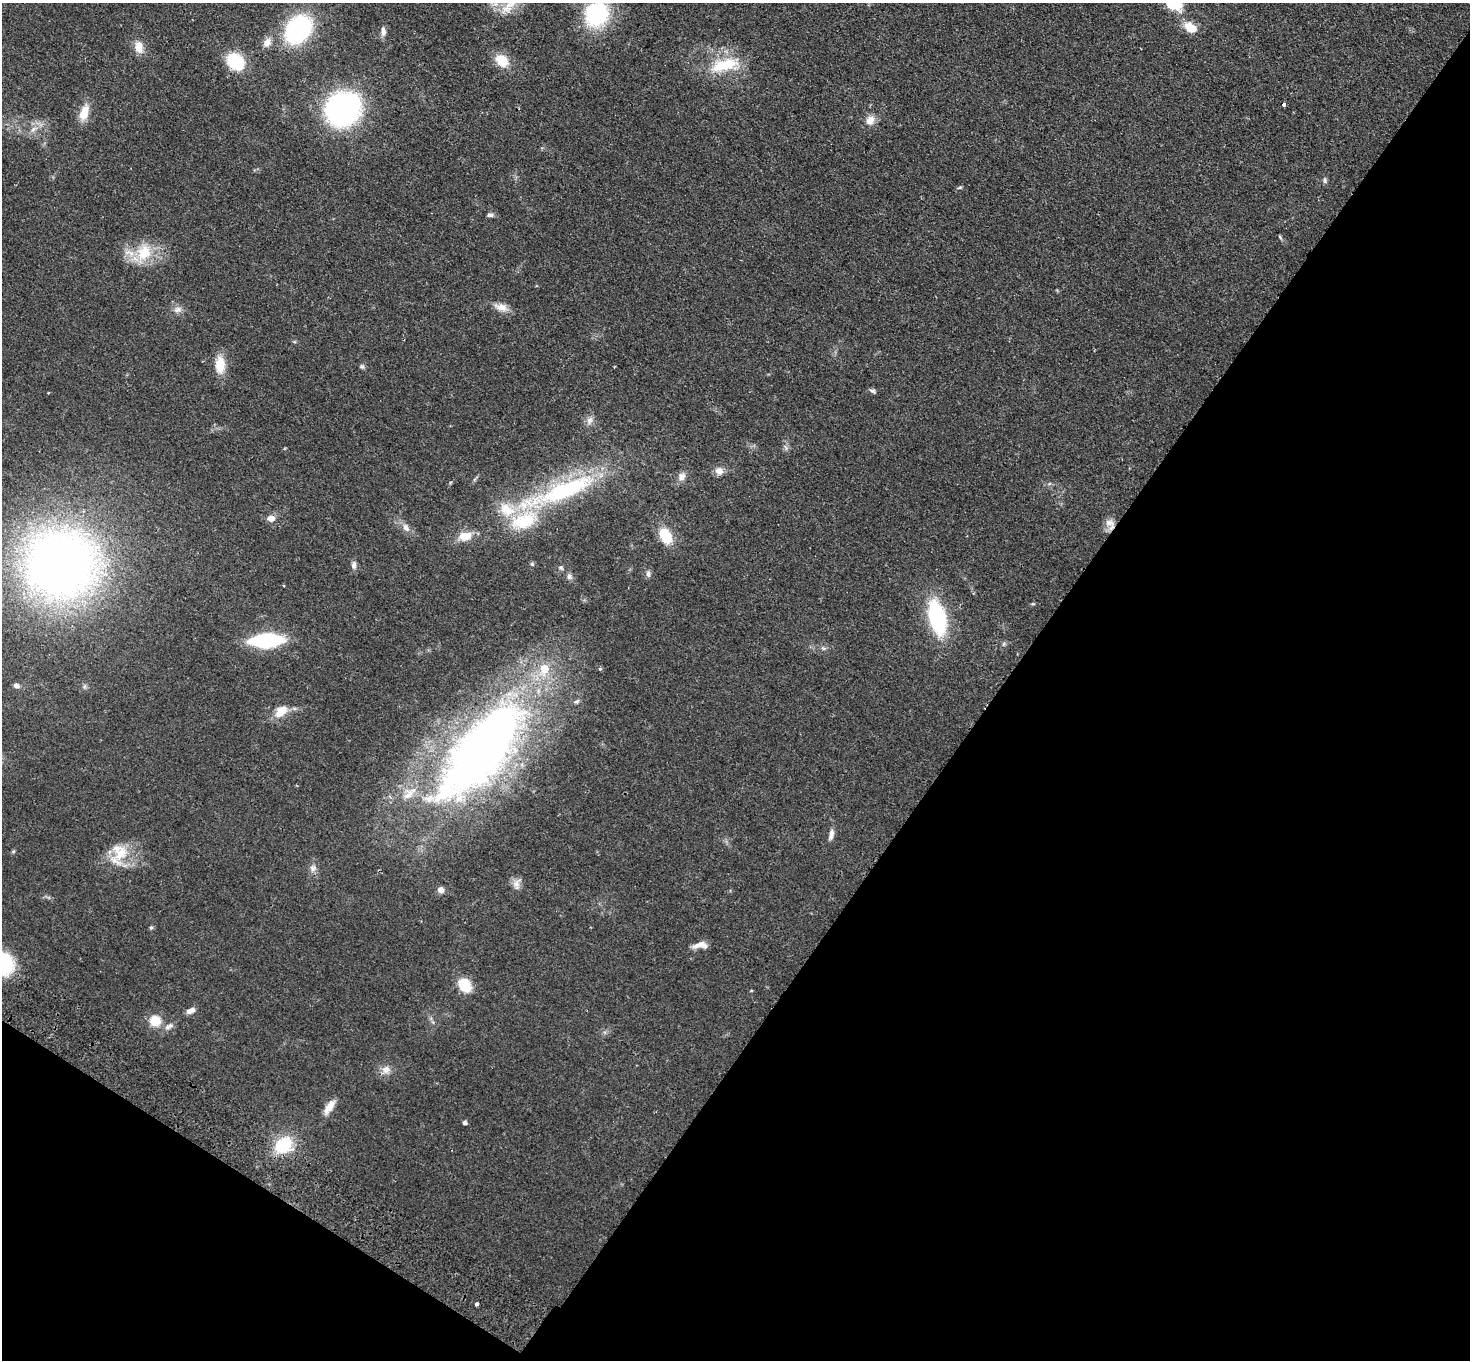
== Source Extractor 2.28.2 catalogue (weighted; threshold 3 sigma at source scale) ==
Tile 15 of 4 x 4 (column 3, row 4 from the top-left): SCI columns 2970-4437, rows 202-1559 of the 5938 x 5974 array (HDU 1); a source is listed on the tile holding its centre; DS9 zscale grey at full resolution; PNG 1472 x 1362 px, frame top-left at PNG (2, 3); no overlay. Shown black and unused: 36% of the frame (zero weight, under 2 of 3 exposures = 3% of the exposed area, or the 3 px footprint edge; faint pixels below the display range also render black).
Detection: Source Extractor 2.28.2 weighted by HDU 2 'WHT'; one run over the whole footprint, this tile lists its part. Background 0.0594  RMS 0.007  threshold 0.0316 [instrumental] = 3 sigma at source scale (4.5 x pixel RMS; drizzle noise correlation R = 1.50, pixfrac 1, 0.05/0.05 arcsec/px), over >= 5 px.
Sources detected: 69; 1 inside a brighter object's white glare — not listed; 4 inside a brighter listed object's ellipse — not listed separately; the other 64 listed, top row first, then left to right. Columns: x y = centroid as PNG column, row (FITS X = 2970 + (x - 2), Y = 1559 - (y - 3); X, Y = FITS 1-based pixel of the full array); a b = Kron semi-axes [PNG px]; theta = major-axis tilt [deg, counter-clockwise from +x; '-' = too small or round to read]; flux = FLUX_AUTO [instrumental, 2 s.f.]
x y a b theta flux
1175 3 15 13 24 27
596 14 19 17 64 83
1190 28 14 10 -35 11
298 29 22 17 46 100
383 31 13 6 -87 3
267 42 13 9 55 4.8
139 47 13 10 -82 7.9
235 61 17 13 -43 33
502 61 15 12 -44 13
724 65 41 17 15 26
1284 104 4 3 - 1.9
342 109 27 27 - 140
84 113 20 10 71 10
870 120 12 10 56 5.7
33 129 8 5 45 2.4
1325 180 7 5 -89 1.5
960 187 6 4 17 0.93
490 215 8 5 -3 1.9
1280 237 7 3 -54 0.86
144 253 25 19 64 22
501 307 17 9 -15 6.3
178 310 11 8 13 3.4
220 365 20 12 -89 13
362 366 7 5 90 1.3
872 391 9 5 -18 1.5
590 421 10 8 65 3.3
786 447 9 3 -69 1.3
719 471 11 10 - 4.6
682 476 12 8 56 4.1
562 491 104 20 21 100
271 519 10 7 -3 4.3
1109 523 13 8 -7 4.3
406 527 13 7 -57 3.8
465 536 16 10 12 10
665 536 18 12 -60 18
60 564 53 51 -1 630
532 564 5 5 - 0.88
354 565 10 7 88 2.4
561 568 7 5 -24 1.3
648 574 9 5 90 2
569 576 8 7 - 2.2
937 617 26 12 -77 85
266 640 22 10 3 83
1003 644 6 4 70 1
823 648 7 4 -18 1.2
16 686 7 5 -5 2.4
281 711 18 11 42 9.6
481 750 136 50 51 500
831 835 15 6 78 3.5
121 854 26 15 47 18
313 868 10 9 - 3.1
516 884 17 9 76 4.3
441 890 7 7 - 3.5
151 928 5 5 - 0.98
701 945 19 8 3 5.3
465 985 12 9 -55 21
191 1011 10 6 21 3.6
155 1021 12 11 - 12
169 1026 14 6 32 3.2
386 1070 13 11 18 5.1
329 1107 19 8 56 7.3
465 1123 4 4 - 2.1
284 1145 18 14 38 30
476 1304 3 3 - 3.5
Isophote crosses this tile's border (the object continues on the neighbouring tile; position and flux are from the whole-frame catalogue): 2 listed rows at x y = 1175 3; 596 14